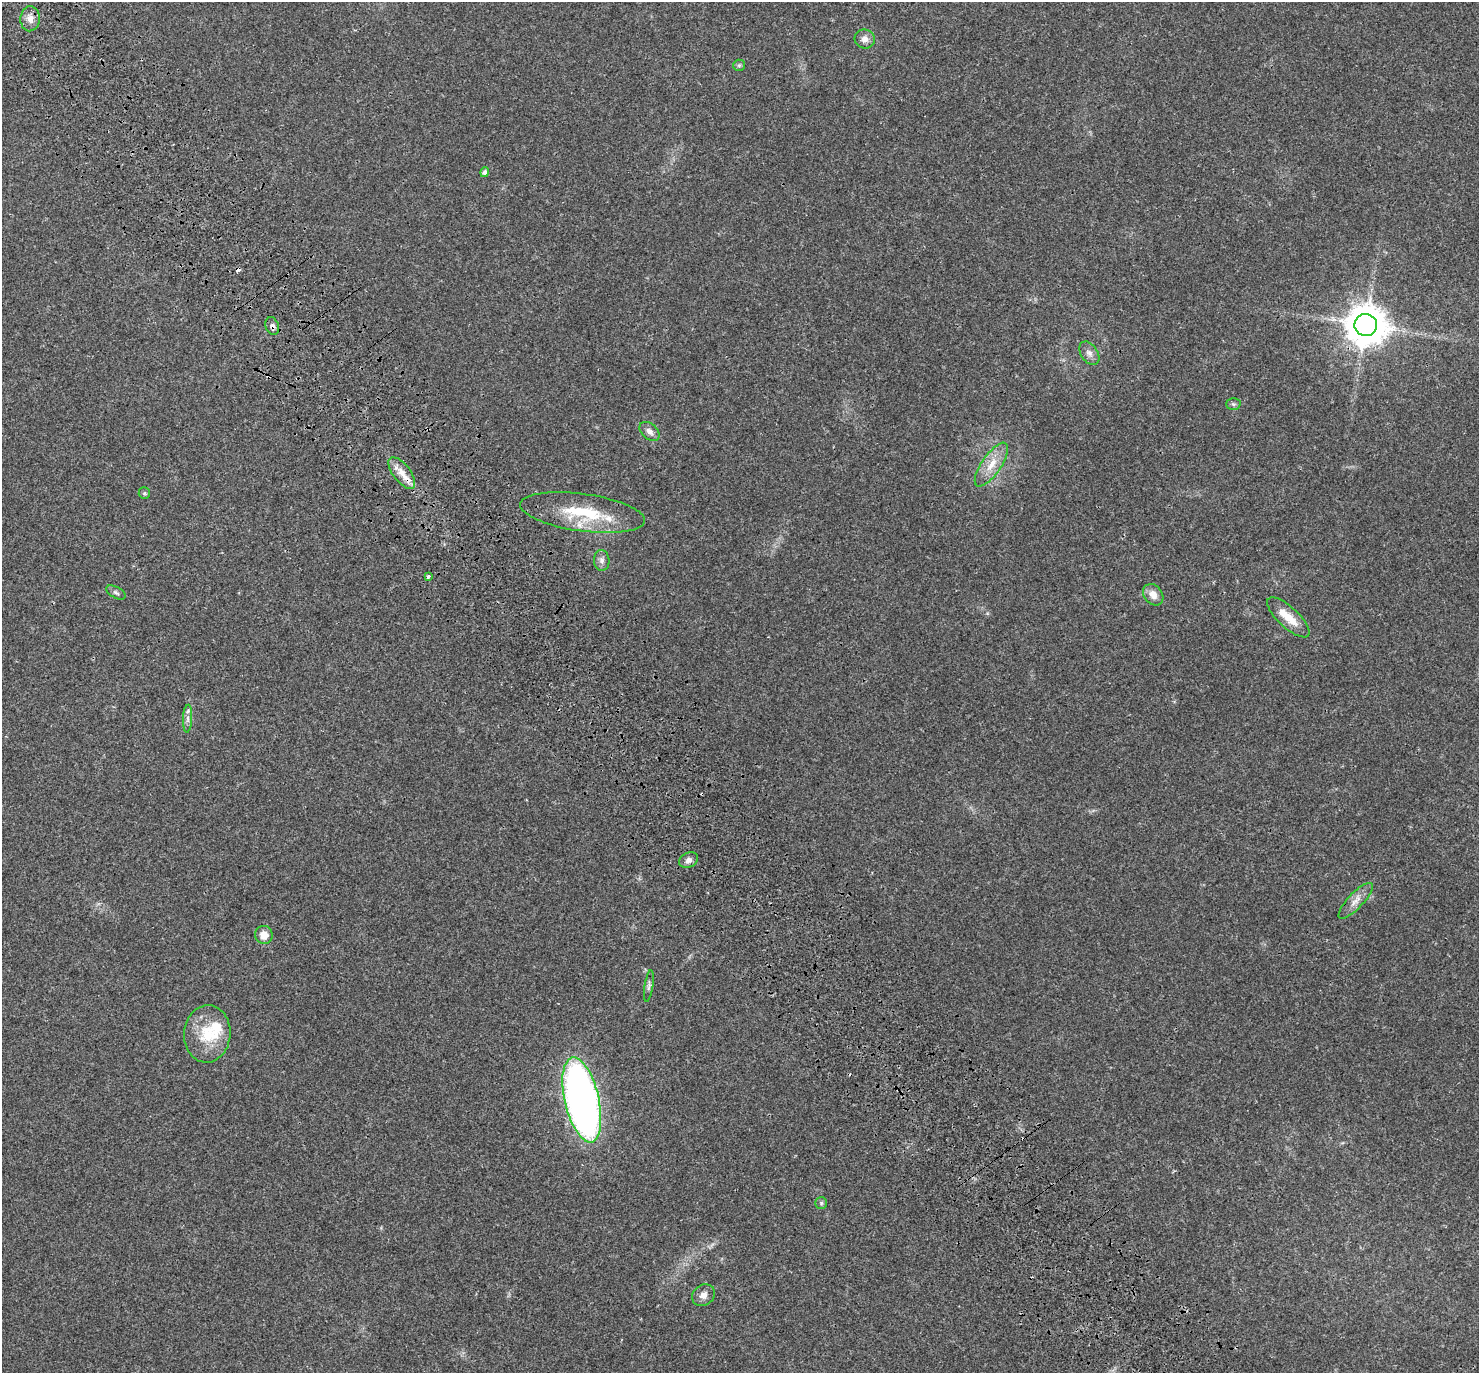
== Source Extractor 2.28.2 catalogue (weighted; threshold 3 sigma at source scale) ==
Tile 11 of 4 x 4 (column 3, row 3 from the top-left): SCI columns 3084-4560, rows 1661-3031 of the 6171 x 6121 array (HDU 1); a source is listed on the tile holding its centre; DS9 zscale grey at full resolution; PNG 1481 x 1375 px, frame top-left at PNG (2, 2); each listed source drawn as its Kron ellipse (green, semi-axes under 4 px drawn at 4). Shown black and unused: <1% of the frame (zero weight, under 3 of 4 exposures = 9% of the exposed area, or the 3 px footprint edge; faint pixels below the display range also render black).
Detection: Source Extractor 2.28.2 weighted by HDU 2 'WHT'; one run over the whole footprint, this tile lists its part. Background 0.0369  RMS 0.0036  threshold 0.0163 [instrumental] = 3 sigma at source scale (4.5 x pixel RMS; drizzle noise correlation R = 1.50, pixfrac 1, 0.0396/0.0396 arcsec/px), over >= 5 px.
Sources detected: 33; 2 cosmic-ray / hot-pixel residue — neither listed nor drawn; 4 inside a brighter listed object's ellipse — not listed separately; the other 27 listed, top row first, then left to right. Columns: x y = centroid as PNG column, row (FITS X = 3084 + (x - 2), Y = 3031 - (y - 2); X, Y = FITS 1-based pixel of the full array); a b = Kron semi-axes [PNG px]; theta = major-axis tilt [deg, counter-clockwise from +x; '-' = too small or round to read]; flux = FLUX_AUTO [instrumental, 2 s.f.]
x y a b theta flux
30 19 12 9 87 2.5
865 39 10 9 - 2
739 65 6 5 - 0.58
485 172 5 4 - 1.2
1366 325 11 11 - 1000
272 326 9 6 -69 1.3
1089 353 13 8 -55 1.9
1233 404 7 6 - 0.74
649 431 12 7 -41 1.8
991 465 26 9 55 5.8
402 473 19 8 -53 4.2
144 493 6 5 - 0.6
583 513 63 18 -8 20
602 560 10 8 -86 1.5
428 576 3 3 - 2.8
116 592 10 5 -29 0.88
1153 595 12 9 -50 3.2
1288 617 27 10 -43 6.9
188 719 14 4 87 1.4
689 860 10 7 26 1.5
1356 901 23 7 47 3.2
264 935 9 9 - 3.7
649 986 16 4 81 0.99
207 1034 29 23 85 13
582 1100 43 17 -77 190
821 1203 6 6 - 0.62
703 1295 12 10 38 2.2
Overlapping masked pixels (flux is a lower limit): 3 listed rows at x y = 1366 325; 272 326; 402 473